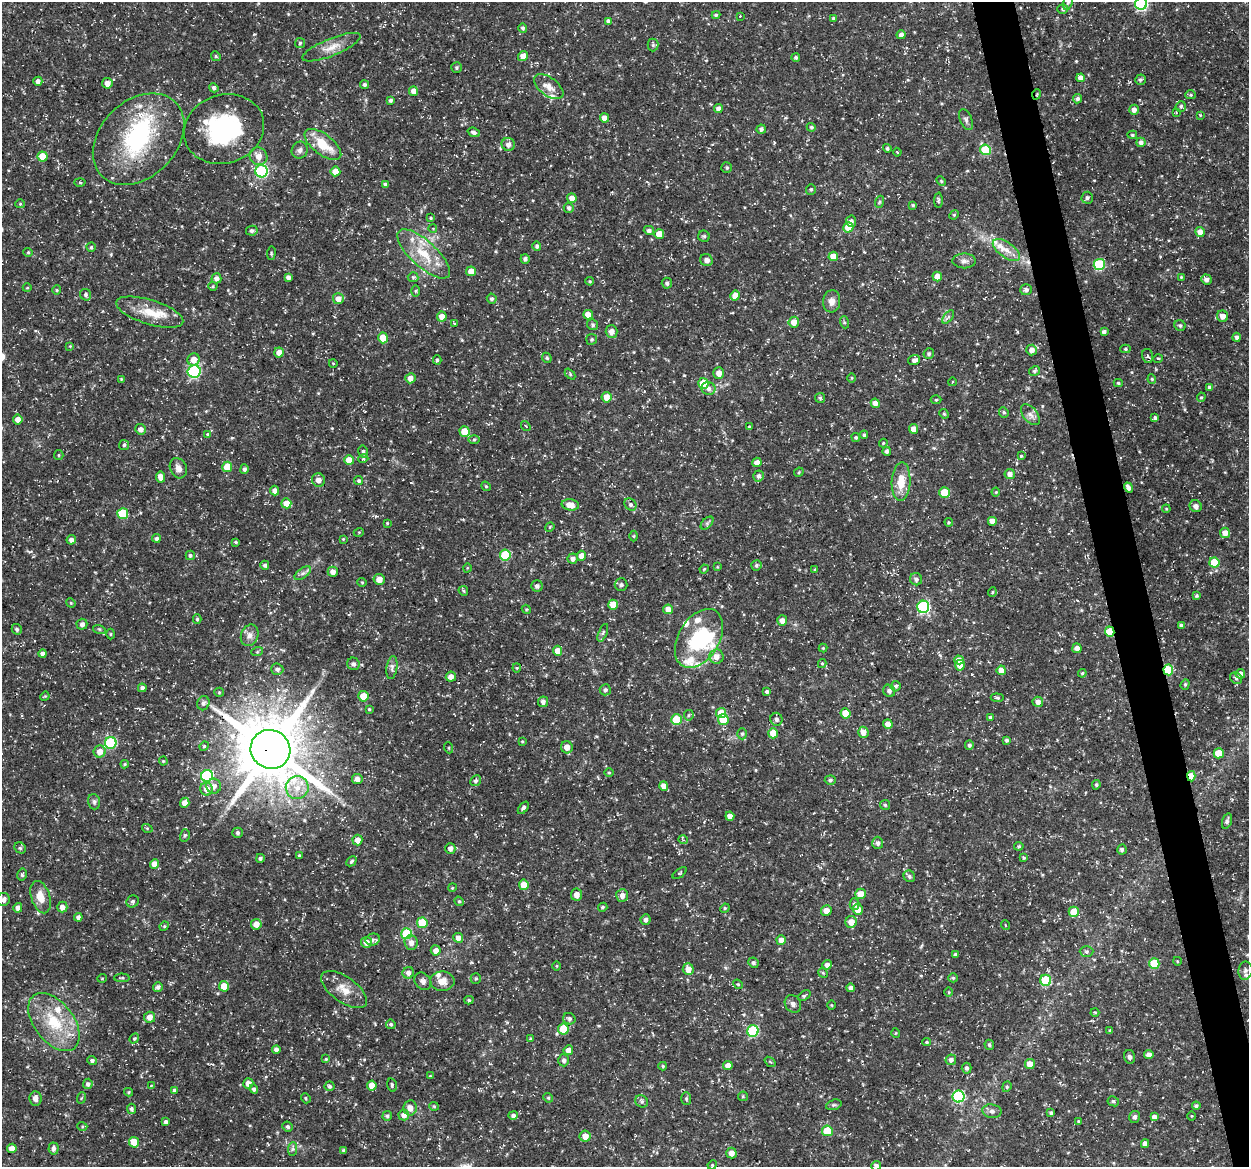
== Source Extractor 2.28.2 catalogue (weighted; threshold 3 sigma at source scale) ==
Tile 6 of 4 x 4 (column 2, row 2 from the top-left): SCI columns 1249-2495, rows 2366-3530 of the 4992 x 4776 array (HDU 1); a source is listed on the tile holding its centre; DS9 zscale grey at full resolution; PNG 1251 x 1169 px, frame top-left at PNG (2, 2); each listed source drawn as its Kron ellipse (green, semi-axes under 4 px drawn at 4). Shown black and unused: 3% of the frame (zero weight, under 3 of 5 exposures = <1% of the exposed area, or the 3 px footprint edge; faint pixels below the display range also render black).
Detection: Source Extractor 2.28.2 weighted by HDU 2 'WHT'; one run over the whole footprint, this tile lists its part. Background 0.0467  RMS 0.0028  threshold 0.0124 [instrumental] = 3 sigma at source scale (4.5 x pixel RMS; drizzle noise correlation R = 1.50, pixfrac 1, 0.0396/0.0396 arcsec/px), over >= 5 px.
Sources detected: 480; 2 inside a brighter object's white glare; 1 cosmic-ray / hot-pixel residue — neither listed nor drawn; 11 inside a brighter listed object's ellipse — not listed separately; the other 466 listed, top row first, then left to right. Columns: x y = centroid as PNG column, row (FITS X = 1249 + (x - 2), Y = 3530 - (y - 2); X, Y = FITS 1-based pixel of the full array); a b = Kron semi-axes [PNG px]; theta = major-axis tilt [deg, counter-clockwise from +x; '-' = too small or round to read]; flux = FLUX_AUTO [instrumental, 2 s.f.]
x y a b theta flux
1068 3 7 4 69 0.54
1141 4 6 6 - 36
1063 9 5 4 - 0.47
716 15 4 4 - 0.4
740 16 2 2 - 0.16
833 18 3 3 - 0.34
608 21 4 4 - 0.69
523 28 4 4 - 0.6
901 35 4 4 - 1.3
300 43 5 5 - 0.43
653 45 6 5 - 0.52
331 47 31 8 22 3.7
216 56 5 4 - 0.42
523 56 5 5 - 2
796 57 4 4 - 0.51
457 68 5 5 - 0.49
1081 78 4 4 - 1.9
1140 80 5 5 - 0.62
38 81 4 4 - 1.1
107 83 5 5 - 2
364 85 4 4 - 0.63
549 87 17 9 -37 2.6
214 88 5 4 - 0.5
413 91 5 4 - 1.6
1037 94 5 3 - 0.25
1191 95 5 4 - 0.41
1078 99 5 4 - 0.64
390 100 3 3 - 0.53
1181 106 5 5 - 0.5
718 109 4 4 - 1.5
1134 110 5 4 - 1.4
1176 112 3 3 - 0.25
1200 115 4 3 - 0.25
605 118 4 4 - 2
966 120 11 6 -68 0.81
811 127 4 4 - 0.46
224 129 41 34 18 30
761 129 4 4 - 0.71
474 132 6 4 -20 0.83
1132 135 5 4 - 0.41
139 139 52 38 45 32
1141 142 4 4 - 0.83
323 144 22 10 -38 7.3
508 144 7 6 - 1.3
887 148 4 4 - 0.45
300 150 8 8 - 1
985 150 5 5 - 13
897 152 4 3 - 0.27
42 156 5 5 - 4.9
258 156 9 8 - 2.2
727 168 5 5 - 0.49
262 171 6 6 - 30
335 171 5 5 - 2.7
941 181 5 3 - 0.31
80 183 5 3 - 0.32
385 184 4 3 - 0.49
811 189 5 5 - 0.45
572 198 5 5 - 2
1087 198 6 5 - 0.7
938 200 7 4 90 0.43
879 202 6 4 71 0.33
20 204 5 4 - 0.27
913 205 4 4 - 0.33
569 208 5 5 - 0.72
954 215 5 4 - 0.36
431 218 3 3 - 0.3
851 221 5 5 - 0.97
848 227 5 5 - 5.2
433 228 4 3 - 0.23
649 230 5 4 - 0.72
252 231 6 5 - 0.62
1200 232 5 4 - 1.9
659 234 5 5 - 3.8
704 236 6 5 - 0.5
537 246 5 4 - 0.64
91 247 4 4 - 0.38
1006 250 16 7 -35 2.7
28 252 5 4 - 0.34
271 253 7 3 84 0.35
424 254 33 13 -43 8.5
833 256 5 5 - 3.1
525 259 5 4 - 0.79
706 260 6 6 - 1.1
964 261 11 7 0 1.1
1099 265 5 5 - 19
471 271 5 5 - 2.6
937 276 5 4 - 2.2
288 277 4 4 - 0.85
413 277 5 5 - 0.39
1181 277 4 4 - 0.25
216 278 5 5 - 1.1
1206 279 5 5 - 1.1
590 281 4 3 - 0.29
667 283 5 5 - 0.66
213 286 4 4 - 0.32
27 288 4 3 - 0.21
57 290 5 4 - 0.3
1026 290 6 5 - 0.8
415 291 5 3 - 0.32
86 295 6 5 - 0.59
735 296 5 4 - 2.6
338 299 5 5 - 2
492 299 5 4 - 0.55
832 301 11 8 84 1.8
150 312 35 12 -17 7.1
588 315 5 4 - 2.4
442 316 5 5 - 2.3
1223 316 6 5 - 1.9
948 317 8 4 53 0.55
794 322 5 5 - 2.6
844 322 6 4 -72 0.36
455 324 3 2 - 0.24
593 325 6 5 - 0.57
1180 326 6 5 - 0.54
611 331 6 6 - 1.7
1104 332 4 4 - 0.8
1237 337 4 4 - 0.81
383 338 5 5 - 4.3
592 339 5 5 - 0.47
70 346 4 4 - 0.22
1125 349 5 4 - 0.4
1032 350 5 5 - 1.6
279 352 5 5 - 2
929 354 5 5 - 0.61
1147 356 7 5 -77 0.52
547 358 5 4 - 0.45
1158 358 5 3 - 0.25
194 360 6 6 - 2.4
437 360 4 4 - 0.45
914 360 6 5 - 0.99
333 363 4 3 - 0.21
194 371 6 6 - 36
1034 371 5 4 - 0.55
719 373 5 5 - 1.8
570 374 6 4 -47 0.34
410 378 5 5 - 1.7
852 378 5 3 - 0.26
121 379 3 3 - 0.24
1152 379 4 4 - 0.29
952 382 4 2 - 0.21
703 383 5 5 - 5.8
1118 383 4 4 - 0.39
1210 387 4 4 - 0.71
708 389 7 6 - 1.1
606 397 5 5 - 2.6
1201 397 5 4 - 0.31
820 398 5 4 - 0.45
936 400 5 3 - 0.25
875 403 5 4 - 1.6
1004 412 5 4 - 0.43
944 414 5 4 - 0.35
1030 415 12 7 -50 1.4
1155 418 4 3 - 0.57
18 419 5 4 - 1.9
526 426 5 3 - 0.26
749 427 4 3 - 0.41
141 429 5 5 - 1.1
914 429 5 4 - 2
464 431 5 5 - 4.9
208 434 4 4 - 0.45
864 435 4 4 - 0.52
856 437 5 4 - 0.35
474 440 6 4 1 0.4
883 443 4 3 - 0.26
124 445 5 5 - 0.46
363 451 6 4 -77 0.53
887 451 4 4 - 0.67
59 455 5 4 - 0.37
1021 456 4 4 - 0.31
363 459 5 3 - 0.26
349 460 5 5 - 3.1
757 462 5 4 - 1.4
227 467 5 5 - 4.9
178 468 10 8 -64 1.4
244 469 5 4 - 0.68
799 472 5 4 - 0.31
1010 474 5 5 - 1.4
758 476 5 5 - 0.82
161 477 5 4 - 2.1
318 480 7 6 - 1.6
359 481 4 4 - 0.45
901 482 19 9 87 4.7
486 486 5 4 - 0.36
1128 487 5 4 - 1.1
274 491 5 4 - 1.3
944 492 5 5 - 5.9
996 492 4 4 - 0.29
286 503 5 5 - 3
630 504 6 5 - 0.73
570 505 8 5 -9 2.9
1196 506 6 5 - 1.1
1166 509 4 4 - 0.27
123 514 5 5 - 12
992 521 5 4 - 1.6
949 522 4 4 - 0.33
387 523 4 3 - 0.26
707 523 7 4 45 0.54
550 527 5 4 - 0.33
359 532 5 3 - 0.23
1225 533 5 5 - 1.9
634 536 5 3 - 0.28
156 538 4 4 - 0.61
343 539 4 3 - 0.25
71 540 5 4 - 1.1
236 542 4 3 - 0.33
190 555 4 4 - 0.51
505 555 5 5 - 14
581 556 5 4 - 2.1
573 559 5 5 - 1.1
1214 562 5 5 - 7.7
265 565 4 4 - 0.64
756 565 5 5 - 0.53
717 567 4 3 - 0.26
467 568 4 3 - 0.21
704 569 5 3 - 0.26
815 570 4 3 - 0.29
333 572 5 5 - 1.5
303 573 9 5 35 0.89
379 579 5 5 - 1.9
916 579 6 6 - 0.81
362 582 5 4 - 0.3
621 585 6 6 - 0.58
537 586 6 5 - 0.81
463 591 5 4 - 0.38
992 592 5 3 - 0.24
1197 596 4 4 - 0.41
71 603 5 4 - 0.28
613 605 5 5 - 4
923 607 6 6 - 32
526 609 5 3 - 0.29
668 609 5 5 - 2.2
197 619 4 4 - 0.4
782 621 5 5 - 1.7
82 624 5 5 - 0.93
1181 625 4 3 - 0.67
17 629 5 5 - 0.48
99 629 6 4 -18 0.42
1110 632 5 4 - 8.6
603 633 9 3 67 0.48
111 634 5 3 - 0.26
250 635 11 8 69 1.7
699 638 32 20 59 21
823 648 4 4 - 0.31
1077 648 5 4 - 1.5
558 651 5 4 - 2.4
257 652 6 4 19 0.29
43 654 4 4 - 1.2
717 657 7 7 - 2.1
959 660 5 4 - 1.6
353 664 6 6 - 0.73
822 664 4 4 - 0.32
960 665 5 5 - 3
392 668 11 5 82 0.92
517 668 4 4 - 0.32
277 669 6 5 - 0.99
1001 670 5 4 - 2.4
1168 670 5 5 - 12
1082 673 4 4 - 0.35
1240 674 5 5 - 1.5
451 677 5 5 - 1.5
1236 678 6 5 - 0.63
1185 684 5 4 - 0.4
895 686 5 5 - 0.66
142 688 4 4 - 0.7
605 690 5 5 - 0.71
889 691 6 5 - 0.88
219 692 5 4 - 0.29
767 692 4 3 - 0.63
45 696 5 3 - 0.26
363 696 5 5 - 4.7
997 698 6 4 -6 0.46
543 702 5 5 - 1.1
1038 702 5 5 - 1.3
203 703 7 6 - 0.76
369 709 3 3 - 0.27
721 713 5 5 - 5
846 713 5 5 - 5.7
689 715 5 5 - 0.42
990 717 4 4 - 0.43
776 719 6 6 - 0.88
677 720 5 5 - 11
723 720 5 5 - 6.7
888 724 5 4 - 1.8
863 732 5 5 - 2.1
773 733 5 5 - 4.2
742 734 5 5 - 0.45
1007 740 4 4 - 0.59
522 741 4 3 - 0.26
111 743 6 5 - 22
969 745 5 4 - 0.63
204 746 5 4 - 0.31
567 747 6 6 - 1.7
449 748 5 3 - 0.28
270 749 20 19 - 2000
100 752 6 6 - 2.1
1219 753 5 5 - 6
163 761 4 4 - 0.28
125 764 4 4 - 0.27
609 773 4 3 - 0.27
207 776 6 6 - 29
1191 776 5 4 - 5.2
357 779 5 5 - 1.5
830 780 5 4 - 0.6
475 781 5 5 - 0.62
1096 785 5 4 - 0.44
214 786 7 7 - 1.5
664 786 5 4 - 1.8
297 788 11 11 - 3.8
207 789 6 6 - 2.2
94 802 8 6 -74 0.68
185 803 5 4 - 1.8
885 805 5 5 - 0.41
523 808 7 4 52 0.59
730 816 4 4 - 1.8
1227 821 8 4 72 0.73
147 828 5 3 - 0.28
238 833 5 5 - 0.51
185 835 6 5 - 0.46
357 840 5 5 - 1.9
683 840 5 3 - 0.23
878 843 6 5 - 0.8
1019 846 5 4 - 0.34
20 848 6 5 - 0.52
450 848 5 5 - 1.1
1122 849 5 4 - 0.5
299 855 4 3 - 0.32
1024 857 3 3 - 0.35
260 858 4 4 - 0.64
351 861 5 3 - 0.41
154 864 5 4 - 2.2
680 873 8 4 37 0.42
22 875 6 4 77 0.46
909 876 6 5 - 0.6
524 885 5 5 - 2.8
452 888 4 3 - 0.24
860 894 5 5 - 2.9
577 895 6 5 - 1.6
622 895 6 6 - 1.4
41 897 17 9 -72 3.3
3 899 7 6 - 1.2
133 901 6 5 - 0.55
459 901 5 4 - 0.35
855 904 5 5 - 0.67
62 907 5 5 - 1.5
603 907 5 4 - 0.43
18 908 5 4 - 0.96
725 908 5 4 - 0.31
858 909 5 5 - 2.4
826 911 5 5 - 2.1
1074 912 5 5 - 5.1
78 917 4 4 - 0.69
646 920 5 5 - 0.78
851 922 6 5 - 2.7
422 923 5 5 - 10
256 924 5 5 - 2.2
1005 925 5 3 - 0.2
164 926 5 4 - 0.31
407 934 5 5 - 14
458 938 5 4 - 1.5
373 939 7 6 - 0.63
781 940 5 4 - 1.8
366 942 5 5 - 1.8
411 942 7 6 - 1.6
436 950 5 5 - 1.7
1087 951 7 5 -1 0.61
955 955 3 3 - 0.68
1177 961 4 3 - 0.21
753 963 5 5 - 0.51
1154 964 5 5 - 10
827 965 4 4 - 1.1
557 966 5 3 - 0.23
688 969 6 5 - 2.1
1245 971 9 7 80 1
408 973 6 5 - 1.2
823 973 5 4 - 0.31
102 978 4 3 - 0.21
122 978 7 4 1 0.45
476 978 5 5 - 0.4
953 978 4 4 - 0.37
1046 980 5 5 - 12
423 981 9 7 -47 1.2
442 981 12 9 -1 2.6
738 984 5 4 - 0.33
224 986 5 5 - 3.9
158 987 5 4 - 0.75
851 988 4 4 - 0.98
344 990 26 12 -36 4.3
949 992 5 3 - 0.25
804 996 7 4 36 0.47
469 1000 4 4 - 0.47
793 1004 9 7 -55 1
831 1005 5 3 - 0.24
1095 1012 4 4 - 0.29
150 1017 5 5 - 2
569 1019 6 5 - 0.7
54 1022 33 19 -52 13
391 1024 4 4 - 0.46
563 1029 5 5 - 7.8
753 1031 6 5 - 25
1110 1031 4 3 - 0.39
895 1033 5 3 - 0.24
134 1039 5 4 - 0.34
531 1039 4 4 - 0.35
927 1042 4 4 - 0.29
989 1045 5 5 - 0.55
276 1050 4 4 - 0.9
568 1050 5 5 - 1.8
1149 1055 4 4 - 1.6
1129 1057 7 5 -74 0.67
326 1059 4 3 - 0.29
92 1060 5 4 - 0.62
563 1060 6 5 - 0.83
951 1060 5 5 - 0.93
770 1062 6 3 -36 0.31
1030 1064 5 5 - 3.1
728 1065 5 4 - 1.7
663 1066 4 4 - 0.32
967 1068 5 5 - 0.59
430 1076 3 2 - 0.23
248 1083 5 5 - 1.5
88 1084 5 5 - 0.74
392 1085 7 4 -76 0.47
151 1086 4 3 - 0.23
330 1086 5 5 - 0.55
372 1086 5 4 - 2.9
1007 1087 5 4 - 0.39
254 1089 4 4 - 0.67
174 1090 4 4 - 0.7
128 1092 4 4 - 0.31
743 1096 5 4 - 0.35
959 1096 6 6 - 28
81 1098 6 3 69 0.29
306 1098 5 4 - 0.45
548 1098 5 4 - 0.39
35 1099 7 6 - 1.2
686 1099 6 5 - 0.47
641 1101 6 6 - 0.6
1113 1101 6 5 - 0.49
834 1105 8 5 18 0.48
434 1106 5 4 - 0.31
1196 1106 4 4 - 0.66
410 1108 7 6 - 2.1
131 1109 5 4 - 0.62
992 1111 9 7 -10 0.98
1051 1113 3 3 - 0.48
404 1115 5 5 - 1.7
513 1115 5 4 - 0.77
387 1116 5 4 - 0.56
1191 1116 5 3 - 0.26
1135 1117 6 5 - 0.8
1154 1117 4 4 - 1.3
1078 1121 4 4 - 0.24
166 1122 4 4 - 0.61
82 1126 5 3 - 0.31
288 1127 5 5 - 0.53
827 1131 5 5 - 7.5
585 1136 5 5 - 2.3
134 1142 5 5 - 5.2
1145 1144 4 4 - 1.3
12 1148 5 5 - 1.9
53 1148 6 5 - 1.1
293 1149 7 4 88 0.57
344 1150 4 4 - 0.55
731 1153 5 5 - 2.1
712 1165 5 4 - 0.26
876 1166 5 5 - 0.82
Overlapping masked pixels (flux is a lower limit): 5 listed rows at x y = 1037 94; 1110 632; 1168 670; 270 749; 1191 776
Isophote crosses this tile's border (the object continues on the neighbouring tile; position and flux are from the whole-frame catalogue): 4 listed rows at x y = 1068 3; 1141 4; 3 899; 876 1166